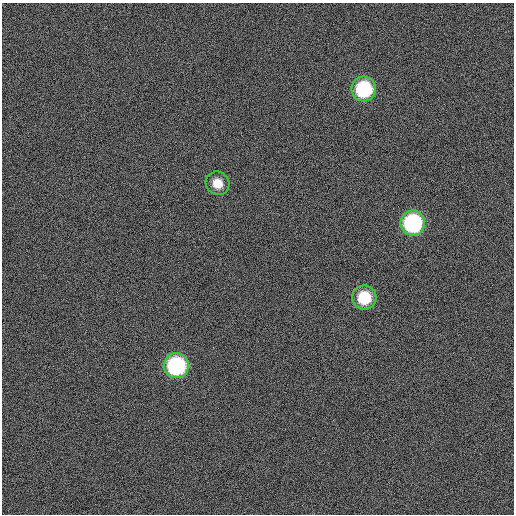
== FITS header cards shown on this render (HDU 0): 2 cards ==
NAXIS1  =                  512
NAXIS2  =                  512

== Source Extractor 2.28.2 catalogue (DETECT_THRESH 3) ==
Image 512 x 512 px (HDU 0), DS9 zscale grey, 1 PNG px = 1 image px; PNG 516 x 516 px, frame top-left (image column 1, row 512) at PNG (2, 3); each listed source drawn as its Kron ellipse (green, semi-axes under 4 px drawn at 4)
Background 11800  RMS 72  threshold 217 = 3 sigma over >= 5 px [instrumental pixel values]
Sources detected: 5; all 5 listed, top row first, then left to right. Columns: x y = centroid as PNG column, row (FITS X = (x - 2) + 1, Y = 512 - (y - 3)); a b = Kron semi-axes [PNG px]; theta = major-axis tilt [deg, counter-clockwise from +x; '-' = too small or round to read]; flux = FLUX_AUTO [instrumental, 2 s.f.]
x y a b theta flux
364 89 12 12 - 350000
218 183 12 11 - 70000
413 223 12 12 - 550000
364 298 12 12 - 170000
176 366 12 12 - 540000